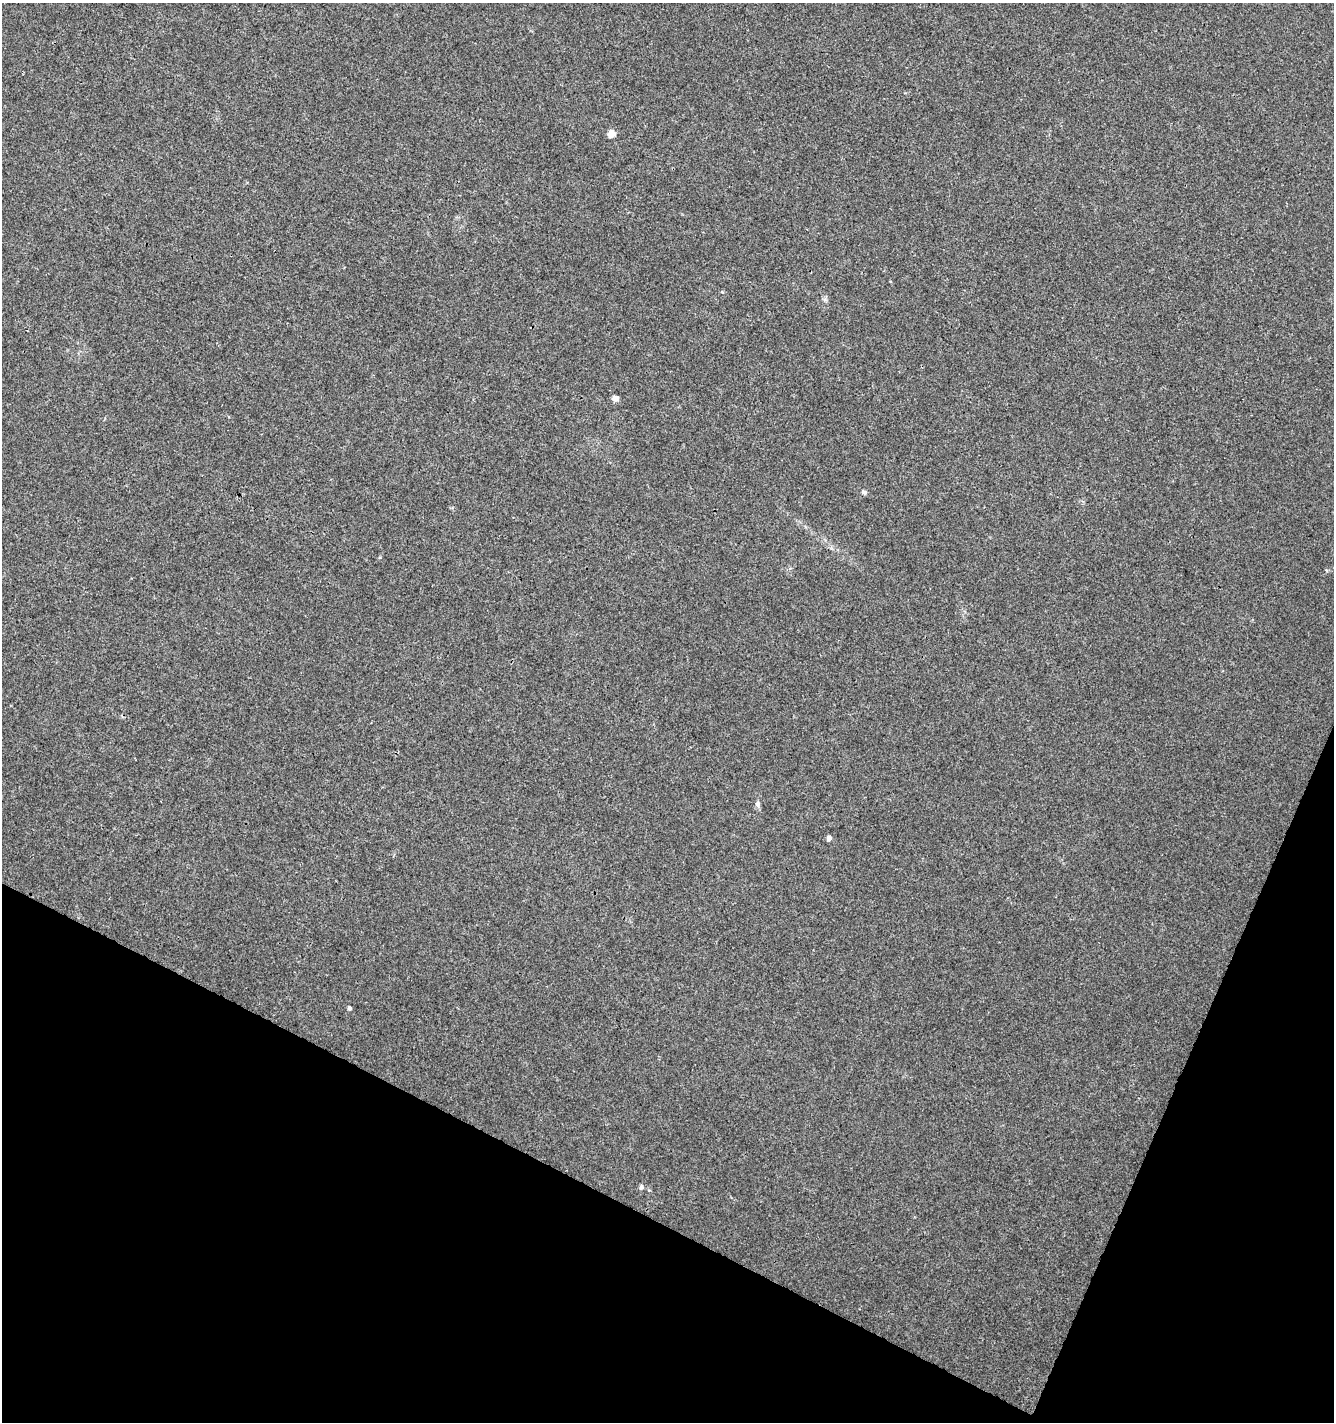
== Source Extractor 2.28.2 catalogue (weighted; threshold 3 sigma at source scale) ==
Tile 15 of 4 x 4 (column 3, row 4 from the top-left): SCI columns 2868-4199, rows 9-1428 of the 5801 x 5691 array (HDU 1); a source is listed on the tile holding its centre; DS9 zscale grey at full resolution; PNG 1336 x 1424 px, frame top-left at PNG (2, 3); no overlay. Shown black and unused: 21% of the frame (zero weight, under 3 of 4 exposures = <1% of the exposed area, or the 3 px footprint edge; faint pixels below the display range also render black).
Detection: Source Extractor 2.28.2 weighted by HDU 2 'WHT'; one run over the whole footprint, this tile lists its part. Background 0.00456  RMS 0.0031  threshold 0.0139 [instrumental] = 3 sigma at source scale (4.5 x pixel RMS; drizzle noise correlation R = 1.50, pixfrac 1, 0.0396/0.0396 arcsec/px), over >= 5 px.
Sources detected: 7; all 7 listed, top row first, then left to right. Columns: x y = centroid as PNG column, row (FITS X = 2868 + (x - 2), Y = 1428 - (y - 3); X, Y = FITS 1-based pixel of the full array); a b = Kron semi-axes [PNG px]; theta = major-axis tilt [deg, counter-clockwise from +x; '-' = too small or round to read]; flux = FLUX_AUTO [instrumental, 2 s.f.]
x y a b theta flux
611 133 5 5 - 6.2
615 398 6 5 - 2
864 492 7 5 -23 0.76
758 804 8 6 90 0.86
829 838 5 4 - 1.8
349 1008 4 4 - 0.83
641 1187 6 5 - 0.88